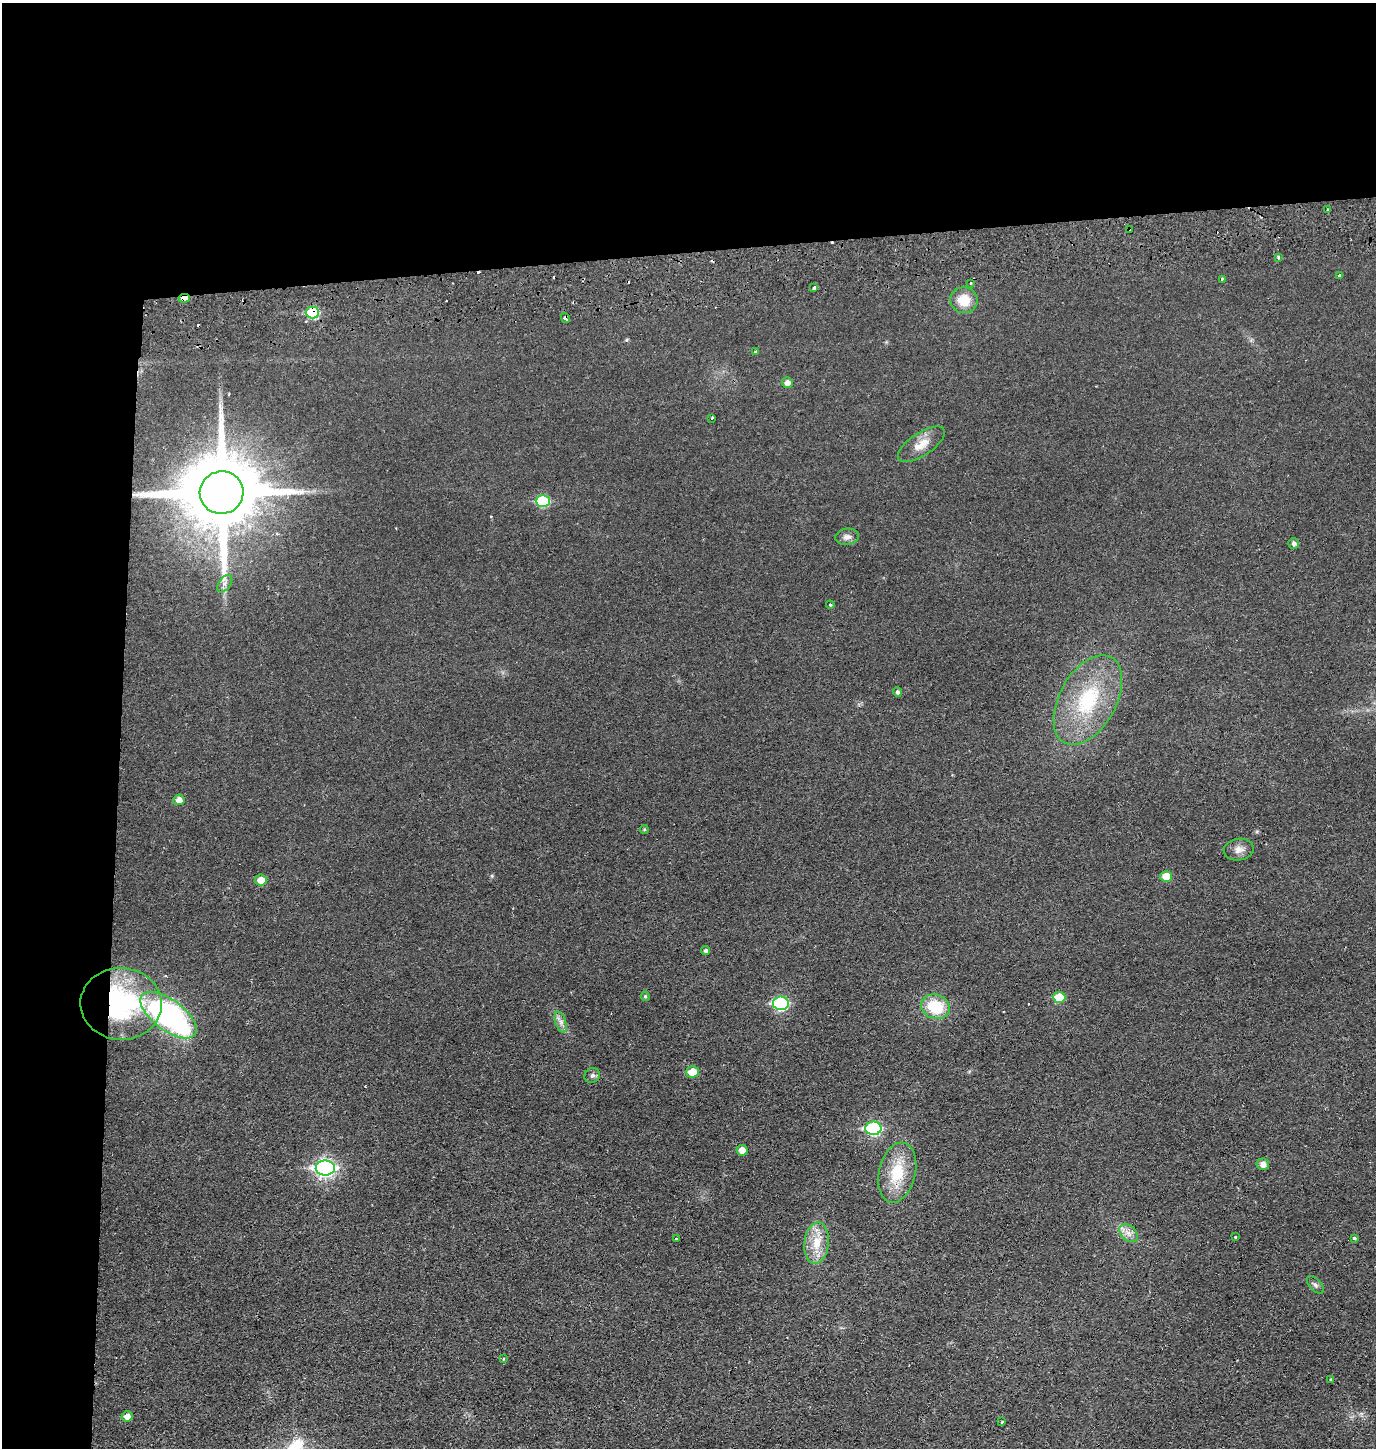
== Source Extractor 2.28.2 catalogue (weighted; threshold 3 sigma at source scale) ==
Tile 1 of 3 x 3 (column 1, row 1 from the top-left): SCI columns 99-1472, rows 2950-4395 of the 4322 x 4453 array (HDU 1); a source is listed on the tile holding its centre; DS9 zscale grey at full resolution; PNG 1378 x 1450 px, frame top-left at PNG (2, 3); each listed source drawn as its Kron ellipse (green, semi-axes under 4 px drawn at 4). Shown black and unused: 24% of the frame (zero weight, under 2 of 3 exposures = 3% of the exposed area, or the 3 px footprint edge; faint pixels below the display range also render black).
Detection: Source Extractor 2.28.2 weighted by HDU 2 'WHT'; one run over the whole footprint, this tile lists its part. Background 0.0267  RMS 0.0049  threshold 0.0221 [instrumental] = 3 sigma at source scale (4.5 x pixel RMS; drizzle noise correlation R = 1.50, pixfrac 1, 0.05/0.05 arcsec/px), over >= 5 px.
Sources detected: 62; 9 cosmic-ray / hot-pixel residue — neither listed nor drawn; the other 53 listed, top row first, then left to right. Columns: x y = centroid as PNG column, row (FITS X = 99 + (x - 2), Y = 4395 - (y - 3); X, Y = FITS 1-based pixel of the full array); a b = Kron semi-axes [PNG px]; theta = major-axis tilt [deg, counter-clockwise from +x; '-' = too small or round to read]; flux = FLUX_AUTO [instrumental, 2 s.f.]
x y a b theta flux
1327 210 3 3 - 1.4
1129 229 3 2 - 0.44
1278 257 3 3 - 3.6
1339 275 3 3 - 0.89
1222 279 3 3 - 0.85
971 283 4 3 - 1.1
814 288 3 3 - 1.7
184 298 6 4 6 5.3
964 300 14 13 - 10
312 312 6 6 - 28
565 318 5 4 - 3.3
755 352 3 3 - 1.8
787 382 5 5 - 2.6
712 418 3 3 - 0.74
921 444 27 11 33 7.2
222 493 22 21 - 6500
543 501 7 6 - 29
847 537 12 8 7 2.4
1294 543 5 5 - 1.7
225 584 10 6 54 1.9
830 605 4 3 - 0.55
897 692 5 4 - 1.1
1088 700 49 28 61 41
179 800 5 5 - 3.2
644 829 4 4 - 0.52
1239 850 15 10 9 3.6
1166 876 6 5 - 8.7
261 880 6 5 - 5.4
705 950 4 4 - 1.2
645 996 5 4 - 0.75
1059 997 6 5 - 11
781 1003 8 6 0 57
121 1004 40 36 -2 72
935 1007 15 12 -17 18
168 1015 33 15 -36 120
561 1022 11 5 -71 2.1
692 1072 6 6 - 8.2
592 1075 8 7 - 1.4
873 1128 8 6 -1 58
742 1150 5 5 - 3.9
1263 1164 6 5 - 3.3
325 1168 9 7 1 150
897 1173 30 18 77 19
1129 1233 11 7 -41 3.1
1235 1237 3 3 - 1.3
1354 1238 3 3 - 3.3
676 1239 3 3 - 0.53
817 1243 21 12 84 9.2
1315 1285 11 5 -48 1.4
503 1358 3 3 - 0.82
1331 1379 3 3 - 0.52
127 1416 5 5 - 3.2
1002 1422 3 3 - 1.1
Overlapping masked pixels (flux is a lower limit): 6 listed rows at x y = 1129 229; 184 298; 312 312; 565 318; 222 493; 121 1004